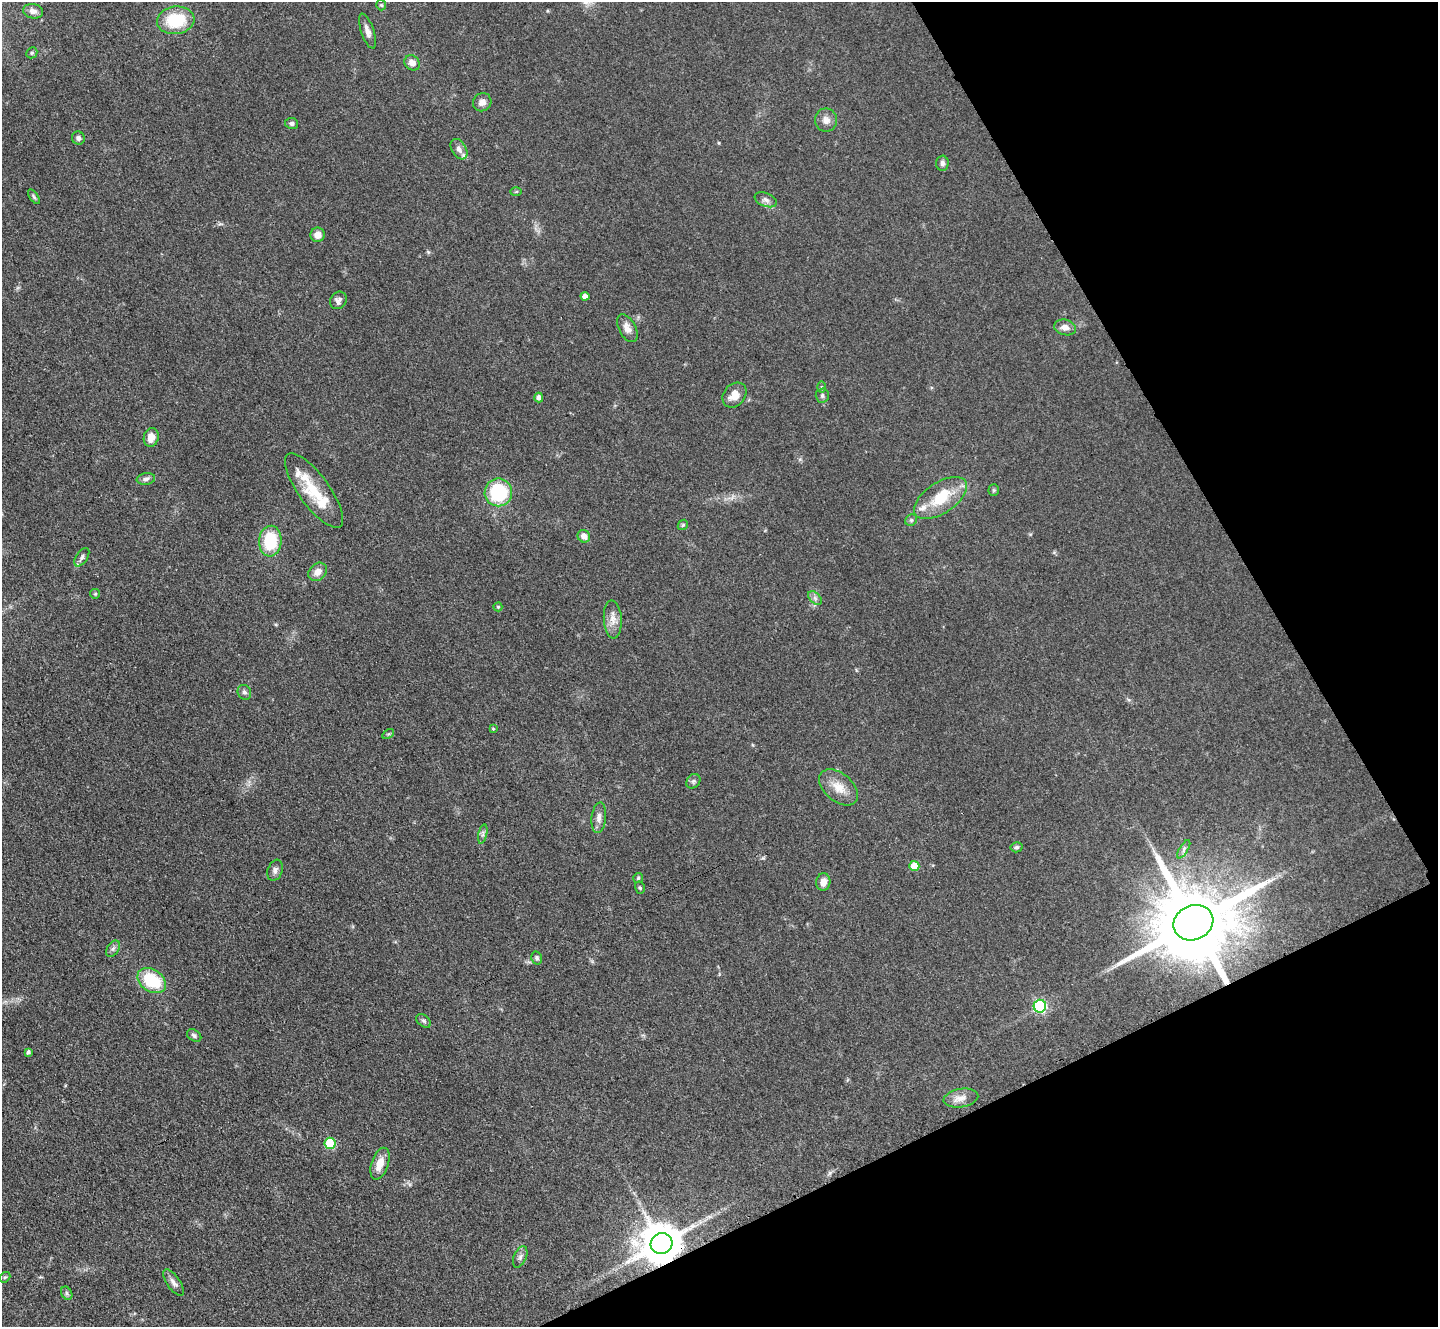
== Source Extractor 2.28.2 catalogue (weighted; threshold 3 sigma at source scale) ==
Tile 12 of 4 x 4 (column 4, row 3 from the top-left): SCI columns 4326-5761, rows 1629-2953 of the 5779 x 5770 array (HDU 1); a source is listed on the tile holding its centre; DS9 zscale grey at full resolution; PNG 1440 x 1329 px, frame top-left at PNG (2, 2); each listed source drawn as its Kron ellipse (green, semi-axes under 4 px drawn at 4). Shown black and unused: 23% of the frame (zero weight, under 3 of 4 exposures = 2% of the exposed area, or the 3 px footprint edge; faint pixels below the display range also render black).
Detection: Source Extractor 2.28.2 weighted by HDU 2 'WHT'; one run over the whole footprint, this tile lists its part. Background 0.0466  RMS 0.0057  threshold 0.0255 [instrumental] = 3 sigma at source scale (4.5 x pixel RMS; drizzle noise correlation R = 1.50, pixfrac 1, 0.05/0.05 arcsec/px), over >= 5 px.
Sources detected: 75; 5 inside a brighter listed object's ellipse — not listed separately; the other 70 listed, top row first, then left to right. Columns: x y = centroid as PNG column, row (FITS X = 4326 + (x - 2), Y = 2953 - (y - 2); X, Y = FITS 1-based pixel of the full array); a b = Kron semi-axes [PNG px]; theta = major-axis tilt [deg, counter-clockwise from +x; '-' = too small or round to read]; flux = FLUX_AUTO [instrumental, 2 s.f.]
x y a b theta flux
381 5 5 5 - 0.74
33 11 10 7 -11 3
176 20 19 14 7 25
367 31 18 6 -71 3.7
32 53 6 5 - 0.86
412 63 8 7 - 4.2
482 102 9 8 - 3.1
826 120 11 11 - 3.9
292 123 6 5 - 1.3
78 138 7 6 - 1.6
459 149 11 7 -59 2.9
942 163 7 6 - 1.8
516 192 6 4 2 0.73
34 197 8 4 -55 1
766 200 11 6 -21 2.3
318 235 7 7 - 4.2
585 296 4 4 - 3
338 300 9 7 54 2.3
1065 327 11 7 -14 4
627 328 15 8 -62 4.3
822 387 6 4 89 0.78
734 395 13 10 51 6.4
822 396 7 6 - 1.5
539 398 5 4 - 2.3
151 437 9 7 74 5.9
146 479 9 5 8 1.8
994 490 5 5 - 0.87
314 491 44 15 -54 23
498 492 14 13 - 39
940 498 30 15 34 19
911 520 6 5 - 1.1
683 525 6 4 44 0.83
584 536 6 6 - 3.8
270 541 15 11 86 25
82 557 10 5 56 1.9
317 572 10 8 43 4.4
95 594 5 5 - 0.71
815 598 8 5 -46 1.6
498 607 4 4 - 0.84
613 619 19 9 -86 5.4
244 692 8 6 -58 1.7
493 729 4 3 - 0.55
388 734 6 4 33 0.76
693 781 8 6 45 1.4
839 787 22 14 -40 9.2
599 818 15 7 83 3.5
483 834 10 4 78 1.3
1017 847 6 5 - 1.2
1184 849 10 3 59 1.4
914 866 5 5 - 12
275 870 11 7 70 2.3
638 878 5 5 - 0.84
823 882 9 7 85 4.4
640 888 6 4 -73 0.87
1193 923 20 17 25 8700
113 949 9 6 54 1.6
537 958 7 5 -77 1.2
152 980 15 11 -34 25
1040 1006 6 6 - 69
423 1021 8 5 -40 1.3
194 1035 8 5 -33 1.5
28 1052 4 3 - 1.2
961 1098 17 9 11 4.8
330 1143 6 5 - 27
380 1164 16 8 71 7.1
661 1244 11 10 - 2000
520 1257 11 6 67 2.1
5 1277 6 4 41 0.83
174 1283 15 6 -56 2.9
67 1293 7 5 -61 1.1
Overlapping masked pixels (flux is a lower limit): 2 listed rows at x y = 1193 923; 661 1244